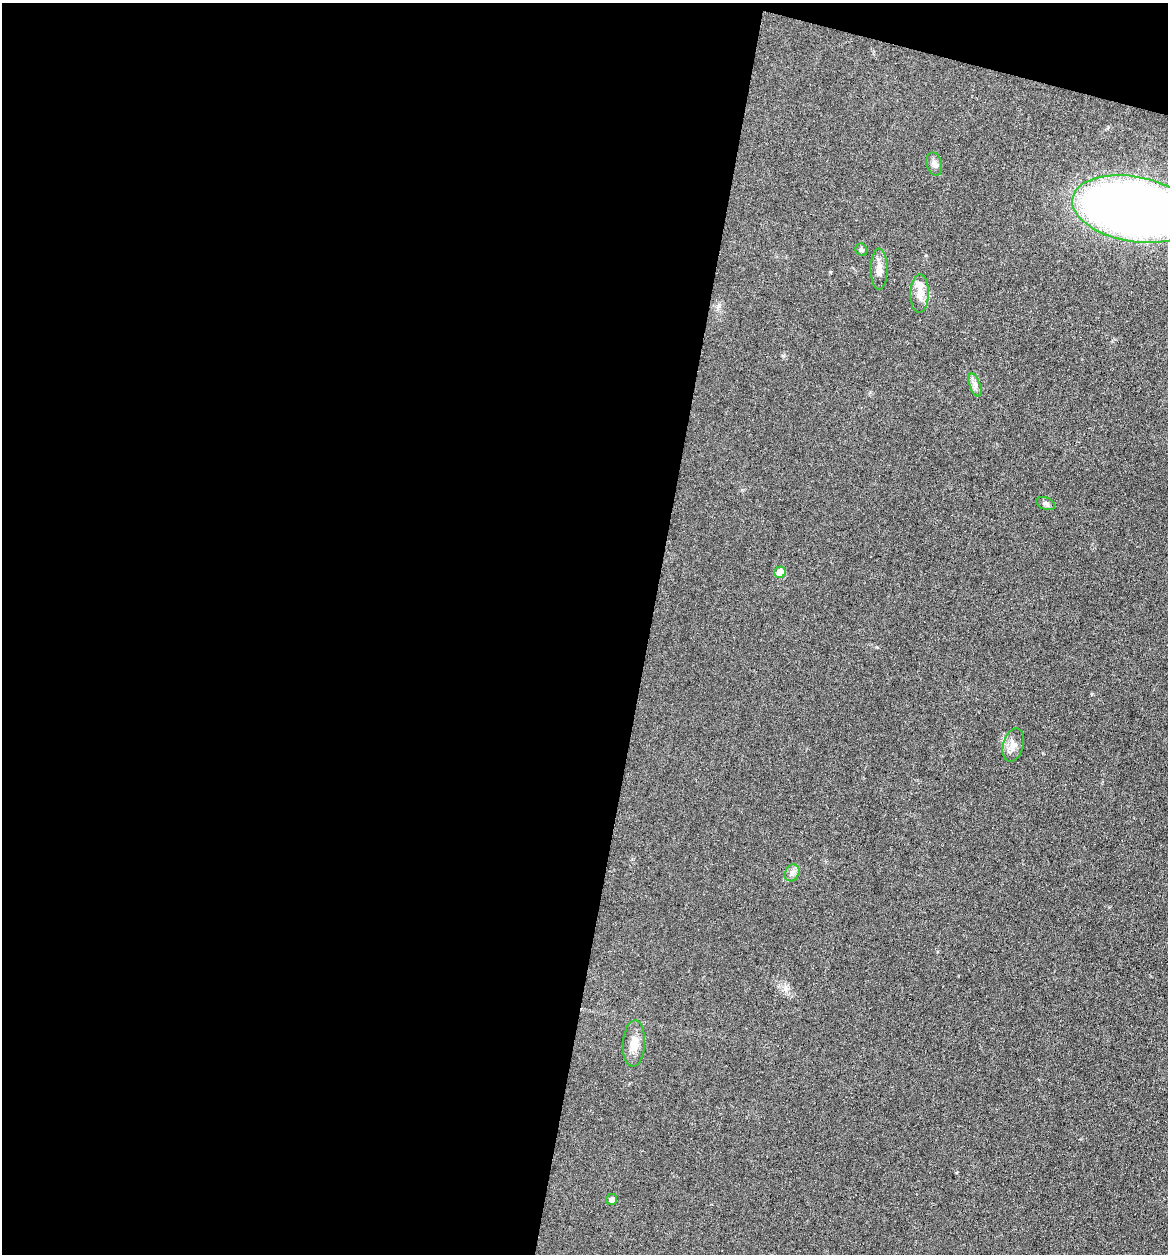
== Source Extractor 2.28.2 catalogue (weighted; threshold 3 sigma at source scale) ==
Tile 1 of 4 x 4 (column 1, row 1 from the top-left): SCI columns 119-1284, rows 3756-5007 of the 5027 x 5007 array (HDU 1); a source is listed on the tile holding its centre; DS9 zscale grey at full resolution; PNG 1170 x 1256 px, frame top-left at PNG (2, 3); each listed source drawn as its Kron ellipse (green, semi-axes under 4 px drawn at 4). Shown black and unused: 57% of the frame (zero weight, under 3 of 6 exposures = <1% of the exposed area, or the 3 px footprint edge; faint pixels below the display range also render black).
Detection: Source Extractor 2.28.2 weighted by HDU 2 'WHT'; one run over the whole footprint, this tile lists its part. Background 0.0454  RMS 0.0044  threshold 0.0179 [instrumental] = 3 sigma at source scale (4.09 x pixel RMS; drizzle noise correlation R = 1.36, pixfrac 0.8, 0.05/0.05 arcsec/px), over >= 5 px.
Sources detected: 13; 1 inside a brighter listed object's ellipse — not listed separately; the other 12 listed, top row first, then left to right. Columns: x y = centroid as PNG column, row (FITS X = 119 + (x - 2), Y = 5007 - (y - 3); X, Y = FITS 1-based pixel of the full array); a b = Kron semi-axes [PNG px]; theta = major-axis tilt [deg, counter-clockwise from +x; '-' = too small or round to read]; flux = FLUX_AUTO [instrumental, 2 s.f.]
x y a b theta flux
934 164 12 7 -76 1.7
1134 209 62 32 -10 400
861 250 6 5 - 0.91
879 269 20 8 90 4
920 294 19 9 89 4.2
975 385 12 5 -69 1.7
1046 504 10 6 -21 1.2
780 572 6 5 - 6.8
1013 745 17 10 75 3.3
792 873 9 7 63 1.6
634 1043 23 11 86 5.2
612 1200 6 5 - 1.9
Isophote crosses this tile's border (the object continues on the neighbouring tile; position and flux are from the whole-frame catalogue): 1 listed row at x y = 1134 209